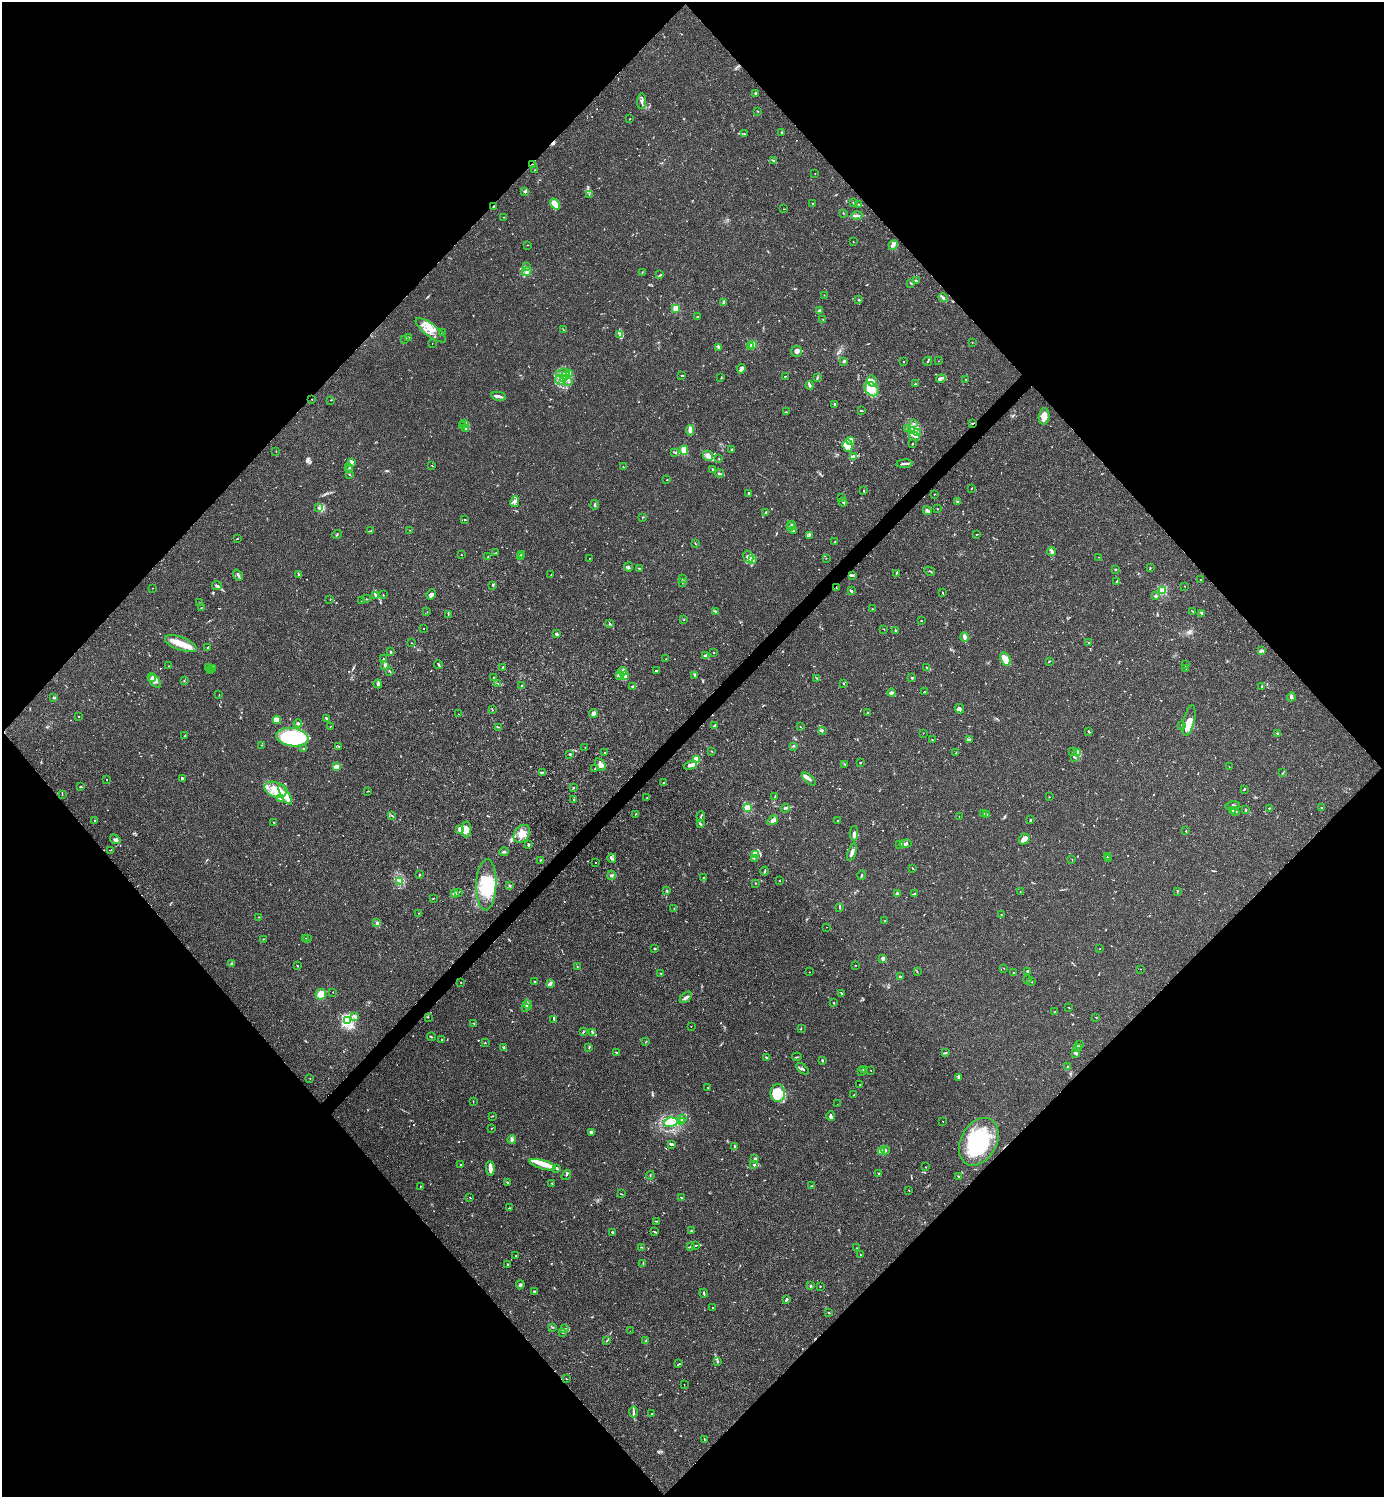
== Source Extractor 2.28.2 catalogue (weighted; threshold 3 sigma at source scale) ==
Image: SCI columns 300-5824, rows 1-5977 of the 5981 x 5982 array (HDU 1 of 3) = the unmasked area's bounding box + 8 px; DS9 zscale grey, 4 x 4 block average (1 PNG px = mean of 4 x 4 image px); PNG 1386 x 1499 px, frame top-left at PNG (2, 2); each listed source drawn as its Kron ellipse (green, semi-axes under 4 px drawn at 4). Shown black and unused: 51% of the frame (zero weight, under 3 of 4 exposures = <1% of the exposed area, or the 3 px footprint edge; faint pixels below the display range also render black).
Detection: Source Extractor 2.28.2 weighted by HDU 2 'WHT'. Background 0.015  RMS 0.0022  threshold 0.00979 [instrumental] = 3 sigma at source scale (4.5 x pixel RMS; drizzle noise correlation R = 1.50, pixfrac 1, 0.05/0.05 arcsec/px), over >= 5 px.
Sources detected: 910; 4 too faint to see at this stretch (4 x 4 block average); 8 inside a brighter object's white glare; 6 cosmic-ray / hot-pixel residue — neither listed nor drawn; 33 coinciding with a brighter row at this scale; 103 inside a brighter listed object's ellipse — not listed separately; of the other 756, all 500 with FLUX_AUTO >= 0.466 (the completeness limit of this list) listed and drawn (256 fainter detections not listed), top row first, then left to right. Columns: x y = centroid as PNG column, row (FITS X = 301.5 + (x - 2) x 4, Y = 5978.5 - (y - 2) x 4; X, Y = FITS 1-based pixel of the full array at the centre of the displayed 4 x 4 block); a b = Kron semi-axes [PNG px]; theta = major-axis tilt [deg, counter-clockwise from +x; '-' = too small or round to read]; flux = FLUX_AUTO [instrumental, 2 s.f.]
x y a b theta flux
755 93 2 2 - 1.7
642 101 8 3 86 3.4
758 111 2 2 - 0.65
630 119 2 2 - 0.75
781 133 3 2 - 1
745 134 2 2 - 0.5
773 160 3 2 - 1.2
533 164 3 2 - 1.1
535 170 2 2 - 0.72
815 174 2 2 - 0.49
525 191 3 3 - 1.9
589 194 2 2 - 0.48
854 202 2 2 - 3.5
813 203 2 2 - 0.56
555 204 6 3 -51 16
859 204 3 2 - 0.84
493 206 3 2 - 1.1
784 209 2 2 - 0.56
843 213 2 2 - 0.59
857 215 5 2 - 2.5
503 217 2 2 - 0.55
853 242 2 2 - 0.62
527 245 2 2 - 0.49
893 245 5 2 - 3.2
526 267 2 2 - 0.59
526 272 5 3 - 3.3
642 272 3 2 - 0.59
660 275 2 2 - 0.58
916 281 3 2 - 1.8
911 283 2 2 - 1.1
824 295 2 2 - 0.73
943 298 4 2 - 2
859 300 2 2 - 0.92
724 302 3 2 - 1.1
676 308 2 2 - 48
820 311 4 3 - 4.3
697 317 2 2 - 1.6
823 319 2 2 - 0.56
431 330 18 6 -37 16
563 330 3 2 - 0.92
442 333 3 2 - 1.4
620 335 2 2 - 1.3
408 337 2 2 - 0.74
405 339 2 2 - 0.54
972 342 2 2 - 0.54
432 344 2 2 - 0.49
753 345 2 2 - 56
751 346 2 2 - 1.6
718 347 4 2 - 1.1
797 351 5 5 - 5.2
844 361 4 2 - 2.6
927 361 5 2 - 1.4
938 361 2 2 - 0.54
904 362 2 2 - 1.1
741 369 5 2 - 2.7
563 373 7 3 8 4.7
570 373 4 4 - 3.5
566 375 3 2 - 1.7
682 375 4 2 - 1.1
785 376 3 2 - 0.72
817 377 2 2 - 0.58
564 378 3 3 - 3.5
721 378 2 2 - 0.99
941 379 5 2 - 2.4
966 379 2 2 - 0.6
560 380 5 2 - 3.3
872 381 5 5 - 6.2
569 382 2 2 - 0.47
915 384 2 2 - 1.4
810 385 4 3 - 2.9
872 389 8 6 -46 12
498 396 7 2 -10 5.8
312 399 2 2 - 0.91
330 400 2 2 - 0.48
835 404 2 2 - 1.7
861 410 3 2 - 1.4
786 412 3 2 - 0.97
1044 416 8 5 83 13
913 423 2 2 - 0.64
464 424 2 2 - 0.61
972 424 3 2 - 0.96
463 426 2 2 - 0.5
907 428 2 2 - 1.8
466 429 4 2 - 2.1
690 430 5 4 - 4.1
911 430 3 2 - 2.1
918 433 3 2 - 1.8
914 436 5 3 - 5.3
851 440 3 3 - 3.6
913 444 3 2 - 0.56
848 446 6 5 - 8.2
732 449 2 2 - 0.96
684 450 4 2 - 6.5
276 452 2 2 - 0.51
675 453 2 2 - 0.84
708 456 5 5 - 4.9
854 456 4 3 - 2.5
719 459 2 2 - 0.73
351 463 4 2 - 1.8
904 464 8 2 7 3.7
432 466 2 2 - 0.66
623 467 2 2 - 0.63
349 468 2 2 - 0.88
713 469 2 2 - 1
349 470 3 2 - 0.95
719 473 4 2 - 3.1
349 474 2 2 - 1.2
667 480 2 2 - 0.93
972 488 2 2 - 0.67
864 491 3 2 - 1.1
748 493 4 2 - 2.1
934 494 2 2 - 0.72
841 498 2 2 - 0.6
957 501 2 2 - 0.95
515 502 6 4 78 3.6
843 502 4 2 - 1.8
595 505 5 2 - 1.8
318 508 3 2 - 1.6
937 509 2 2 - 0.93
927 510 4 2 - 1.9
766 512 4 2 - 2
642 517 2 2 - 0.48
465 520 3 2 - 0.63
792 524 4 2 - 1.5
791 526 2 2 - 0.97
410 530 2 2 - 0.47
371 531 3 2 - 1.3
793 531 3 2 - 1.2
337 534 5 2 - 1.1
977 534 2 2 - 0.64
809 535 3 2 - 1.4
237 539 2 2 - 0.53
835 542 2 2 - 0.72
695 544 2 2 - 0.57
1052 552 4 3 - 2.5
496 553 3 2 - 0.6
521 554 4 2 - 1.4
461 555 2 2 - 1.1
488 557 2 2 - 0.51
521 557 2 2 - 1.6
748 557 6 5 - 7.7
1099 557 2 2 - 0.75
589 558 2 2 - 0.61
826 558 2 2 - 0.59
753 559 4 2 - 1.6
629 567 4 3 - 2.2
639 568 3 2 - 0.5
1150 568 2 2 - 0.68
1115 570 2 2 - 1.1
930 571 5 2 - 1.4
896 573 2 2 - 0.7
298 574 4 2 - 1
238 575 6 2 -52 2.5
551 575 2 2 - 0.52
852 575 3 2 - 1.1
683 579 2 2 - 0.53
1201 580 2 2 - 1.2
1116 581 3 2 - 0.88
682 583 2 2 - 0.49
217 585 5 3 - 2.7
493 585 3 2 - 1.4
1184 586 2 2 - 0.5
152 588 2 2 - 0.6
836 588 3 2 - 1.1
851 591 3 2 - 2.8
1163 591 2 2 - 99
943 593 3 2 - 0.97
431 594 5 3 - 4.3
375 595 3 2 - 1.3
383 595 3 2 - 0.62
1155 596 3 2 - 1.8
330 599 2 2 - 0.77
366 599 2 2 - 0.89
362 601 3 2 - 0.93
200 603 2 2 - 0.48
201 608 3 2 - 0.53
872 609 2 2 - 0.96
715 611 2 2 - 0.82
1193 611 3 2 - 0.96
427 612 2 2 - 0.91
1202 613 3 2 - 1.4
448 614 3 2 - 1.1
684 619 2 2 - 0.85
921 621 2 2 - 0.68
610 623 3 2 - 0.9
424 629 2 2 - 0.52
884 629 2 2 - 0.54
896 631 3 2 - 0.95
556 634 3 2 - 2
964 637 5 2 - 8.8
412 643 2 2 - 0.49
1089 643 2 2 - 0.68
181 644 17 6 -21 20
208 647 2 2 - 1.1
1262 650 3 3 - 2.3
390 652 3 2 - 1.9
714 653 2 2 - 0.95
706 656 4 2 - 2.1
383 659 3 2 - 0.9
666 659 2 2 - 0.56
1005 659 7 4 -64 20
1049 661 3 2 - 0.81
385 665 3 2 - 1.2
438 665 4 2 - 1.7
1186 665 2 2 - 0.47
169 666 2 2 - 0.52
503 667 3 2 - 0.9
926 667 2 2 - 0.97
209 668 2 2 - 0.63
1186 668 3 2 - 0.82
213 669 4 2 - 1.8
210 670 3 2 - 1.9
390 671 3 2 - 0.96
622 671 4 3 - 2.6
656 671 2 2 - 1.8
695 675 3 2 - 1.4
619 676 3 2 - 1.2
624 676 4 3 - 3.6
493 677 2 2 - 0.57
153 678 2 2 - 12
817 678 2 2 - 0.81
912 678 3 3 - 1.5
154 680 8 5 -49 7.5
184 681 2 2 - 0.49
498 683 4 2 - 0.97
843 683 2 2 - 0.94
378 684 4 3 - 3.6
522 685 2 2 - 0.84
633 686 3 2 - 1.3
1262 687 2 2 - 0.71
925 692 3 2 - 2.4
892 693 4 3 - 2.6
219 695 2 2 - 0.53
1291 697 5 2 - 2
54 698 3 2 - 1.7
492 709 4 2 - 0.77
959 709 5 4 - 3.2
593 713 4 4 - 4.4
867 713 2 2 - 0.62
459 714 2 2 - 0.55
79 716 2 2 - 1.7
326 718 3 2 - 1.5
277 720 4 2 - 8.5
1189 720 15 5 77 13
298 723 4 2 - 3
1182 725 2 2 - 1.1
715 726 3 2 - 4.1
330 727 3 2 - 0.63
498 727 3 2 - 0.76
800 727 4 2 - 0.71
822 731 3 2 - 0.79
1089 732 2 2 - 0.94
923 733 2 2 - 0.5
1277 733 3 2 - 0.76
185 736 3 2 - 0.86
292 737 16 9 -8 140
969 739 4 2 - 2.1
932 740 3 2 - 0.49
262 745 2 2 - 0.48
339 746 3 2 - 1.3
794 746 2 2 - 0.91
585 747 2 2 - 0.54
304 749 3 2 - 1.5
711 751 2 2 - 0.58
1073 752 2 2 - 0.83
1078 752 4 2 - 2
605 753 2 2 - 1.2
956 753 3 2 - 0.88
569 754 3 2 - 1.6
1075 758 3 2 - 1.1
696 760 3 3 - 28
860 762 2 2 - 1
844 764 2 2 - 0.61
601 765 7 4 -57 5.4
690 765 7 3 17 4.6
337 766 3 2 - 11
1229 767 2 2 - 0.49
595 768 2 2 - 0.6
542 772 2 2 - 1
1283 773 2 2 - 0.54
107 779 2 2 - 0.48
182 779 4 2 - 2.3
809 779 8 2 -43 5.2
664 783 3 2 - 1.5
81 787 2 2 - 1.7
573 788 2 2 - 0.71
275 790 11 7 -21 18
1244 790 4 2 - 0.98
368 791 2 2 - 0.87
62 794 2 2 - 0.59
285 795 11 4 -60 14
775 797 2 2 - 0.79
1049 797 2 2 - 0.58
281 798 4 2 - 2.1
647 798 3 2 - 1.3
574 800 3 2 - 0.6
1233 806 7 2 10 2.2
748 808 2 2 - 87
785 808 4 2 - 2.3
1269 808 2 2 - 0.75
1322 808 3 2 - 0.66
1245 810 2 2 - 0.69
1232 811 3 2 - 1.6
1235 811 4 2 - 1.5
983 813 2 2 - 1.1
635 814 2 2 - 0.72
987 814 2 2 - 1.1
392 815 2 2 - 0.55
701 816 5 2 - 1.9
959 816 2 2 - 0.55
95 820 2 2 - 0.84
773 820 6 4 34 5.1
1030 820 3 2 - 1.6
838 821 2 2 - 0.93
274 823 3 2 - 0.96
700 824 3 2 - 2.1
459 829 4 3 - 3.2
467 829 8 4 89 8.3
1186 831 2 2 - 0.62
854 833 7 4 88 5.3
522 834 10 7 55 12
115 839 6 3 -35 3
1024 839 6 5 - 4.8
906 843 6 3 9 3.5
528 845 3 2 - 2.3
900 845 4 3 - 1.6
110 850 2 2 - 0.59
504 852 5 2 - 1.4
852 852 9 2 72 5.6
756 855 2 2 - 0.91
1107 857 3 2 - 0.82
612 858 4 4 - 2.5
754 858 2 2 - 0.6
1072 859 3 2 - 0.61
1108 859 3 2 - 1.4
540 860 3 2 - 0.96
595 863 2 2 - 0.55
912 868 3 2 - 0.71
765 871 4 2 - 1.1
419 875 4 2 - 1.3
611 875 4 2 - 2.1
862 875 4 2 - 1.6
703 878 3 2 - 0.51
399 881 4 2 - 1.3
779 881 2 2 - 0.61
755 883 2 2 - 0.84
486 885 26 10 88 54
509 886 3 2 - 1.4
667 891 3 2 - 1.2
1177 891 2 2 - 0.8
458 892 2 2 - 0.76
1020 892 2 2 - 0.53
455 893 2 2 - 15
897 893 2 2 - 1.2
914 894 3 2 - 1.2
433 898 2 2 - 0.78
839 907 2 2 - 0.49
674 909 2 2 - 0.47
419 913 2 2 - 0.47
1001 915 2 2 - 0.86
258 917 2 2 - 0.54
885 921 2 2 - 0.51
377 923 4 4 - 3
826 927 2 2 - 1.3
306 938 2 2 - 0.83
263 939 2 2 - 0.6
308 939 2 2 - 0.66
655 948 3 2 - 0.87
1100 949 2 2 - 0.54
883 959 2 2 - 3.2
232 964 3 2 - 2.7
297 965 2 2 - 0.57
856 965 2 2 - 0.6
577 966 2 2 - 0.75
1004 968 2 2 - 0.47
1140 969 2 2 - 0.71
917 971 2 2 - 0.7
1027 971 2 2 - 2.5
809 972 2 2 - 0.51
660 973 2 2 - 0.71
1014 973 2 2 - 1.8
900 977 2 2 - 2.8
1027 980 2 2 - 1.1
535 981 2 2 - 0.58
461 982 2 2 - 0.54
1031 982 2 2 - 0.89
550 983 4 2 - 2.3
333 992 2 2 - 0.48
321 994 5 5 - 19
842 994 2 2 - 0.64
686 997 7 3 42 3.3
834 1003 2 2 - 0.71
528 1004 5 2 - 2.4
526 1007 2 2 - 1.2
1069 1008 3 2 - 0.51
1054 1012 2 2 - 0.51
354 1017 3 2 - 1.5
428 1017 3 2 - 0.7
1096 1017 2 2 - 0.58
554 1019 2 2 - 1.4
348 1021 2 2 - 230
474 1023 2 2 - 0.56
691 1026 2 2 - 0.52
801 1029 2 2 - 0.47
583 1032 2 2 - 1.3
593 1032 3 2 - 1.4
431 1037 4 2 - 1.1
442 1040 2 2 - 0.78
646 1042 2 2 - 0.65
485 1043 2 2 - 0.56
1080 1044 3 2 - 0.83
1077 1047 3 2 - 1.4
504 1048 3 2 - 2
589 1048 2 2 - 0.73
616 1052 2 2 - 0.56
945 1053 3 2 - 1.5
1075 1053 4 2 - 1.7
797 1057 5 2 - 1.2
767 1058 4 2 - 1.9
822 1060 2 2 - 1.7
1067 1067 2 2 - 0.65
802 1069 7 2 -38 2.4
864 1069 3 2 - 0.94
871 1070 2 2 - 0.75
861 1071 3 2 - 0.95
959 1077 3 2 - 2.4
310 1079 2 2 - 0.93
860 1084 2 2 - 0.49
707 1087 2 2 - 0.52
778 1093 9 7 88 14
854 1095 3 2 - 1.2
473 1101 3 2 - 0.58
837 1104 2 2 - 0.5
492 1116 3 2 - 0.78
831 1116 5 2 - 4
682 1119 3 2 - 0.67
681 1121 2 2 - 0.68
943 1121 2 2 - 1.5
671 1122 7 4 10 11
492 1128 3 2 - 0.62
591 1132 3 2 - 2.8
512 1139 4 4 - 2.8
979 1142 25 17 60 110
671 1144 3 2 - 2.8
735 1146 3 2 - 1
885 1150 4 2 - 1.6
882 1151 4 2 - 18
755 1158 3 2 - 1.3
461 1165 3 2 - 1.5
543 1165 13 4 -16 12
754 1165 3 2 - 2
925 1167 2 2 - 0.53
490 1168 7 2 -86 9
556 1168 3 3 - 1.9
879 1173 3 2 - 1.4
566 1175 5 2 - 1.4
650 1175 4 2 - 0.68
959 1177 3 2 - 0.97
507 1182 2 2 - 1.1
552 1183 2 2 - 0.92
421 1186 2 2 - 0.64
812 1186 4 2 - 1.5
909 1190 2 2 - 0.51
621 1194 4 2 - 0.74
470 1197 2 2 - 0.56
681 1198 2 2 - 0.6
510 1208 3 2 - 0.99
657 1221 3 2 - 0.93
691 1231 2 2 - 0.89
613 1232 3 2 - 1.7
654 1232 4 2 - 1.1
695 1245 2 2 - 0.63
690 1246 2 2 - 0.7
642 1247 2 2 - 0.52
857 1248 2 2 - 0.65
516 1255 2 2 - 0.68
860 1255 2 2 - 0.48
643 1263 2 2 - 0.56
507 1265 2 2 - 0.84
520 1285 4 3 - 2.1
810 1286 2 2 - 3.3
820 1287 2 2 - 0.51
534 1291 2 2 - 2.5
704 1293 4 2 - 1.4
786 1299 4 2 - 1.9
713 1307 2 2 - 0.56
829 1313 2 2 - 0.87
552 1327 2 2 - 0.65
565 1329 2 2 - 0.66
630 1331 2 2 - 0.62
563 1332 2 2 - 0.91
607 1341 2 2 - 0.6
645 1341 2 2 - 1
718 1362 2 2 - 0.54
678 1364 3 2 - 0.96
566 1378 2 2 - 0.57
684 1384 2 2 - 0.56
633 1412 5 2 - 2.1
651 1414 2 2 - 1.2
704 1439 3 2 - 0.62
Overlapping masked pixels (flux is a lower limit): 3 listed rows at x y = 533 164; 972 424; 836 588
Diffuse or blended objects may show on this block-average render without a row.